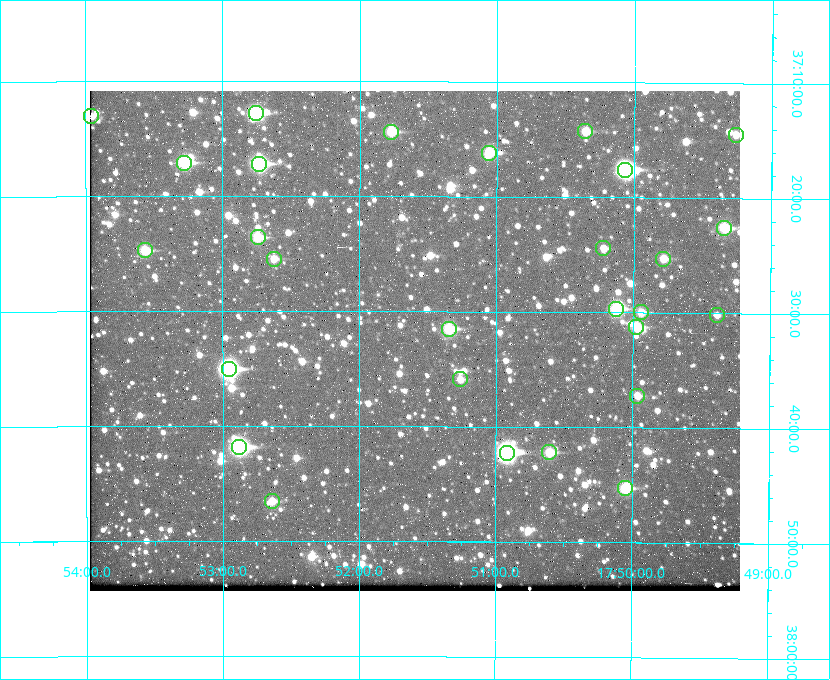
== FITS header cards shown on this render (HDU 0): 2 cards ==
NAXIS1  =                  650 / Width of table row in bytes
NAXIS2  =                  500 / Number of rows in table

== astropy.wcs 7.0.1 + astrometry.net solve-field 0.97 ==
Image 650 x 500 px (HDU 0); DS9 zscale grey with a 90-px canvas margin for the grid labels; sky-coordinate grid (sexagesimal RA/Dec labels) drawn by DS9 from the SOLVED WCS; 28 Tycho-2 reference stars matched to detected sources circled (green)
Header WCS: none
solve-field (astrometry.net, Tycho-2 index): SOLVED blind (the file carries no WCS)
Solved WCS: RA---TAN-SIP/DEC--TAN-SIP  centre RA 17:51:36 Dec +37:33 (267.90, +37.54 deg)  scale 5.22 arcsec/px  FOV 56.5' x 43.5'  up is +180 deg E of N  parity flipped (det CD > 0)
(file carries no celestial WCS; the grid is the blind solution)
Tycho-2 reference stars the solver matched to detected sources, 28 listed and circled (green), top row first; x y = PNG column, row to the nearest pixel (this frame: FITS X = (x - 90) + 1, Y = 500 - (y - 91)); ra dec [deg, ICRS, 3 dp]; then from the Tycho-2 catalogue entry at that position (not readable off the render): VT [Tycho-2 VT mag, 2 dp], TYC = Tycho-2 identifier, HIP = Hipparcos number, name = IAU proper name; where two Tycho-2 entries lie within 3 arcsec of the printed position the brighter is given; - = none
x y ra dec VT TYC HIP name
256 113 268.189 +37.213 9.71 2620-542-1 - -
91 116 268.489 +37.217 11.29 2620-732-1 - -
585 131 267.589 +37.238 11.09 2619-212-1 - -
391 132 267.943 +37.240 10.39 2620-505-1 - -
736 135 267.316 +37.242 12.03 2619-611-1 - -
489 153 267.764 +37.270 10.17 2620-784-1 - -
184 163 268.319 +37.285 9.88 2620-536-1 - -
259 164 268.183 +37.286 8.98 2620-786-1 87506 -
625 170 267.517 +37.293 8.96 2619-379-1 - -
724 228 267.335 +37.377 10.60 2619-634-1 - -
258 237 268.186 +37.393 10.44 2620-175-1 - -
603 248 267.555 +37.408 11.50 2619-358-1 - -
145 250 268.392 +37.412 10.60 2620-800-1 - -
274 259 268.156 +37.424 11.25 2620-712-1 - -
663 259 267.445 +37.422 11.17 2619-451-1 - -
616 309 267.531 +37.495 10.07 2619-274-1 - -
641 312 267.485 +37.500 11.33 2619-40-1 - -
717 315 267.347 +37.503 12.15 3088-638-1 - -
636 327 267.494 +37.522 10.35 3088-270-1 - -
449 329 267.836 +37.525 9.96 3089-889-1 - -
229 369 268.239 +37.584 8.64 3089-755-1 - -
460 379 267.815 +37.598 11.54 3089-1081-1 - -
637 396 267.491 +37.621 11.40 3088-1284-1 - -
239 447 268.219 +37.697 8.93 3089-671-1 - -
549 452 267.652 +37.703 11.04 3089-693-1 - -
507 453 267.730 +37.705 8.13 3089-1203-1 87349 -
625 488 267.512 +37.755 10.10 3089-2332-1 - -
272 501 268.159 +37.775 11.22 3089-2245-1 - -